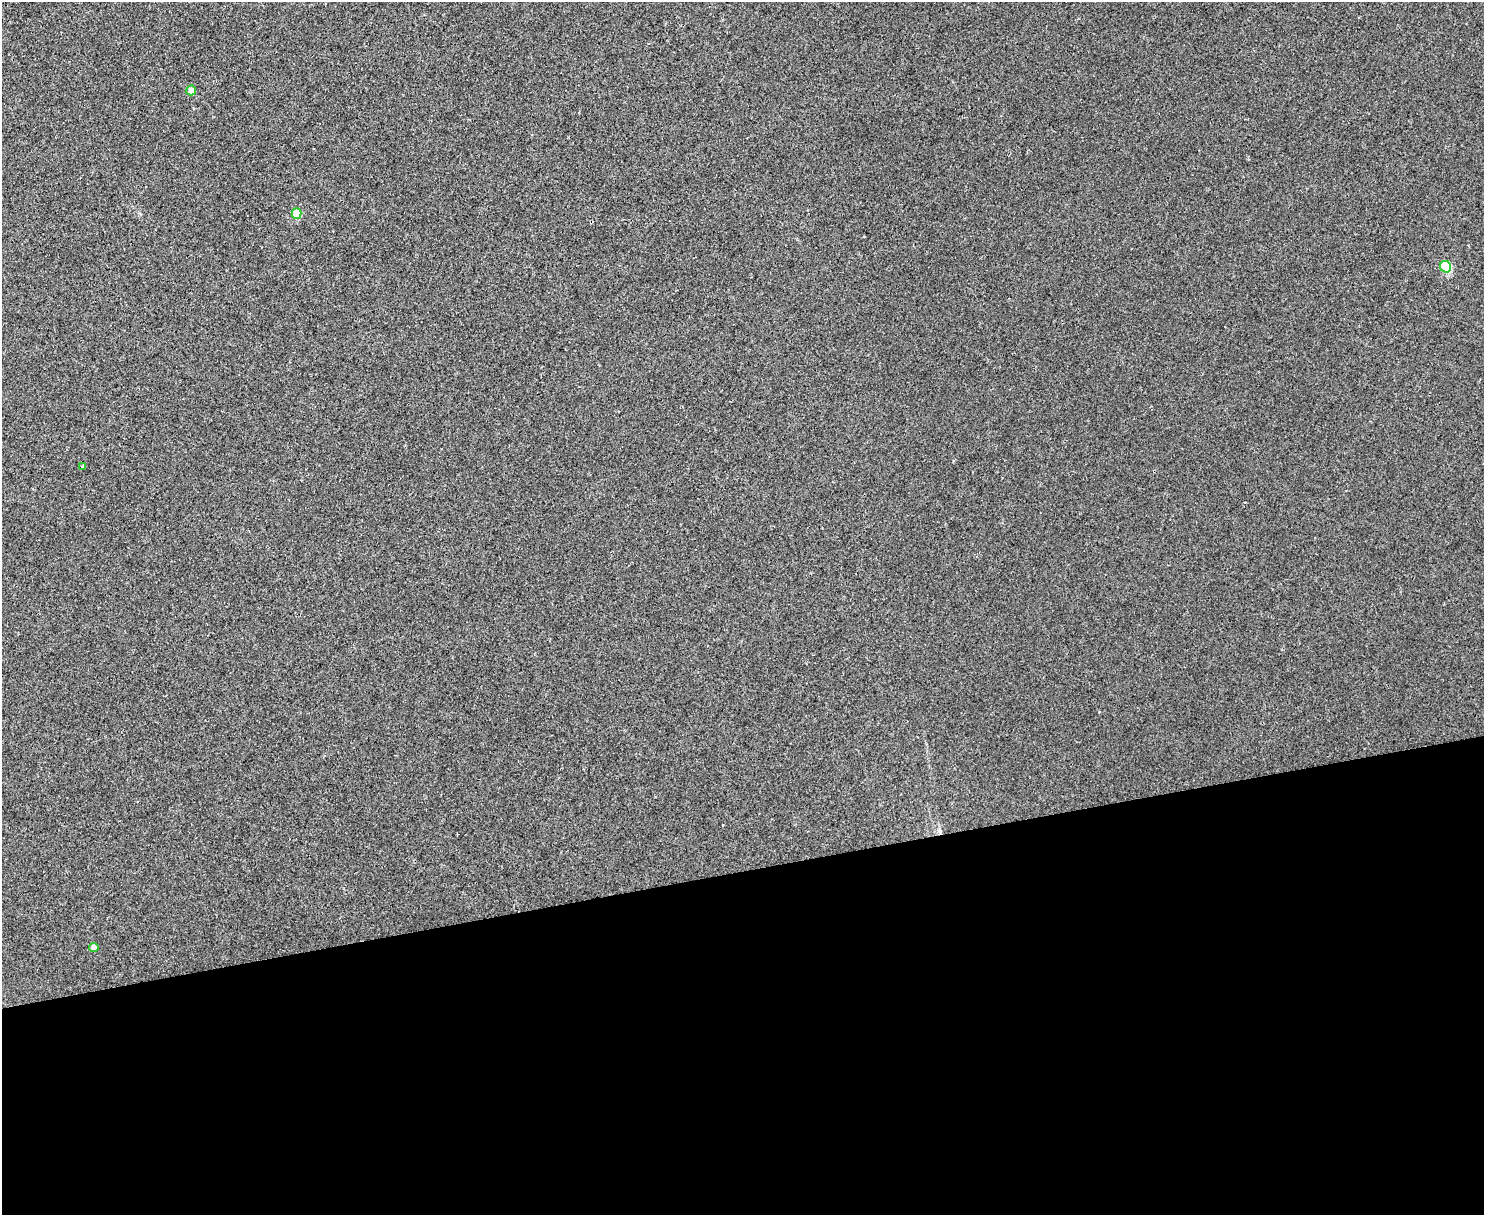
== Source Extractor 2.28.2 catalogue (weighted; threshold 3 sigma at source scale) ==
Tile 11 of 3 x 4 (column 2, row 4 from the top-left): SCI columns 1732-3213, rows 1-1213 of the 4834 x 4854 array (HDU 1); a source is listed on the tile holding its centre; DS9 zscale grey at full resolution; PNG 1486 x 1217 px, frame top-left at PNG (2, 2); each listed source drawn as its Kron ellipse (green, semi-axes under 4 px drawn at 4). Shown black and unused: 28% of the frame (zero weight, under 2 of 3 exposures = <1% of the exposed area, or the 3 px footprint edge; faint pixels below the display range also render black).
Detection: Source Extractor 2.28.2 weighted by HDU 2 'WHT'; one run over the whole footprint, this tile lists its part. Background 0.0018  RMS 0.005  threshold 0.0225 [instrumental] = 3 sigma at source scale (4.5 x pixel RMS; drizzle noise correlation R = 1.50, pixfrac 1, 0.05/0.05 arcsec/px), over >= 5 px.
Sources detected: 5; all 5 listed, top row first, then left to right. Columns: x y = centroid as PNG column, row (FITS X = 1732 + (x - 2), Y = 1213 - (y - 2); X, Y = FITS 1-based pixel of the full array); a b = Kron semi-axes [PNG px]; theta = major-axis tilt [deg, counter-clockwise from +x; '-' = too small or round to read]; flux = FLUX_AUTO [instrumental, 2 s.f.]
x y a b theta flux
191 90 5 4 - 4.1
297 213 5 5 - 13
1446 267 6 5 - 30
82 467 4 3 - 1.5
94 947 5 4 - 2.9